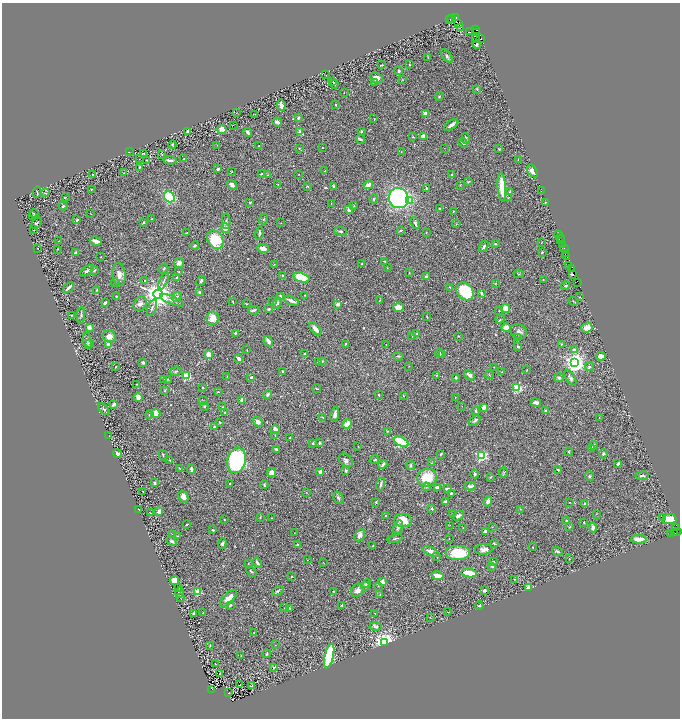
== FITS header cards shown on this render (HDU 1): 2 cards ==
NAXIS1  =                 1356
NAXIS2  =                 1432

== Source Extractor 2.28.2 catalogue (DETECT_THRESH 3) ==
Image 1356 x 1432 px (HDU 1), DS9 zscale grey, zoomed out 1/2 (1 PNG px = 2 x 2 image px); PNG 682 x 720 px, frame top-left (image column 1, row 1431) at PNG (2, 3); each listed source drawn as its Kron ellipse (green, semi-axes under 4 px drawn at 4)
Background 0.458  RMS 0.025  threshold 0.0758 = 3 sigma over >= 5 px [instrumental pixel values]
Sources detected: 498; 57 cannot appear on this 1/2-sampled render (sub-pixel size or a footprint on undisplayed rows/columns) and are neither listed nor drawn; the other 441 listed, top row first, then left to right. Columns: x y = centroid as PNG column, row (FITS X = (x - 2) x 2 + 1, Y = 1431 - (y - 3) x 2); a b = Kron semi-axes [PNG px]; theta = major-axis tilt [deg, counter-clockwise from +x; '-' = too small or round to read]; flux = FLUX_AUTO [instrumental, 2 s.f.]
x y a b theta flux
455 18 2 1 - 21
450 19 2 1 - 7.6
451 19 2 1 - 32
459 23 4 2 - 220
460 27 4 1 - 34
475 29 2 1 - 37
469 32 2 2 - 39
477 33 2 1 - 4.8
476 38 2 1 - 4
480 39 2 1 - 49
477 44 4 2 - 11
447 56 7 4 -50 11
428 57 3 2 - 2.9
382 65 2 1 - 2.3
409 65 2 2 - 3.1
399 71 3 2 - 5.9
326 75 2 1 - 1.5
376 78 7 5 -18 27
403 80 3 3 - 2.6
333 82 3 2 - 1.7
374 83 4 3 - 4.9
334 84 4 3 - 5.4
477 89 4 3 - 3.9
344 93 2 2 - 1.8
439 96 4 3 - 5.4
281 105 6 2 -82 24
336 105 2 2 - 5
237 112 2 1 - 1.5
426 113 3 3 - 34
255 114 2 1 - 1
298 118 3 3 - 7.4
374 119 3 2 - 2
277 122 5 3 - 12
233 125 2 1 - 1.2
451 125 8 3 36 17
222 129 4 4 - 30
188 131 4 2 - 10
361 131 2 2 - 5.4
248 132 4 2 - 9.9
300 132 4 3 - 15
413 137 2 2 - 2.7
423 137 4 3 - 55
360 139 5 3 - 7
465 139 5 2 - 8.7
463 143 5 3 - 12
172 145 4 4 - 5.3
217 145 2 1 - 1.3
259 146 2 2 - 4.1
299 148 2 2 - 3.8
322 148 2 1 - 1.1
444 148 2 1 - 1.3
499 149 4 2 - 3.2
129 152 2 1 - 1.7
401 152 2 2 - 1.5
143 153 3 1 - 2.2
162 155 3 2 - 2.2
139 159 2 1 - 2.2
184 159 2 2 - 1.9
518 159 2 2 - 2.1
146 160 2 1 - 2.1
170 160 6 2 -6 13
139 167 4 2 - 3.6
218 169 3 3 - 12
324 171 4 3 - 3.9
532 171 7 4 -56 23
232 172 2 2 - 2.5
123 173 3 2 - 2.4
93 174 4 2 - 4
262 174 4 2 - 5.5
299 174 2 1 - 1.4
452 174 2 2 - 3.7
268 175 3 2 - 2.5
469 181 4 3 - 3.6
232 185 5 4 - 23
278 185 2 2 - 2
368 185 5 3 - 24
460 185 3 2 - 1.5
307 186 4 3 - 3.5
334 186 4 3 - 6.5
502 187 14 3 -86 130
426 188 3 3 - 4.5
92 189 3 1 - 1.6
541 191 3 2 - 1.5
37 192 5 2 - 3.7
510 192 4 2 - 3.1
45 193 3 2 - 2.1
65 197 3 2 - 1.2
169 197 6 5 - 440
508 197 3 2 - 2.3
399 198 10 9 - 1100
374 199 4 3 - 5.7
409 201 4 4 - 37
545 202 2 2 - 3.4
250 203 3 3 - 3.8
331 204 4 1 - 1.9
63 206 4 3 - 5.9
354 206 3 2 - 2.6
440 209 3 2 - 3.9
349 210 4 3 - 16
453 211 3 3 - 3.4
34 213 4 3 - 5.1
91 214 2 2 - 1.6
32 216 3 2 - 2
151 219 3 2 - 2
263 219 5 3 - 4.3
77 220 3 2 - 4.6
226 221 8 4 -88 8.7
144 222 3 2 - 6.5
37 223 6 2 48 4.6
281 223 2 1 - 1.4
415 223 6 3 -64 9.6
456 224 3 2 - 1.9
225 228 5 4 - 26
34 230 2 2 - 1.7
401 230 3 2 - 8.1
340 231 6 3 -10 8
187 233 3 2 - 2.2
259 233 7 3 80 7.9
426 233 3 2 - 2.4
558 234 2 1 - 4.9
560 238 2 1 - 38
561 239 3 1 - 1.8
215 240 10 7 -58 160
58 241 2 1 - 1.3
96 241 6 3 -18 18
541 242 2 2 - 1.6
495 243 4 3 - 3.7
195 245 4 3 - 6.8
562 245 2 1 - 0.55
484 246 6 3 60 9.1
37 248 2 1 - 2.5
263 248 6 4 -11 19
564 248 2 1 - 4
58 249 2 2 - 2.5
542 252 2 2 - 3.6
75 253 3 3 - 8.7
565 254 2 1 - 58
101 257 2 2 - 2.2
567 257 2 1 - 54
385 262 3 2 - 2.2
179 263 5 5 - 13
274 264 2 1 - 1.4
362 264 2 2 - 4.8
569 266 2 1 - 6.5
387 268 2 1 - 1.7
571 268 2 1 - 9.1
164 269 5 3 - 5.3
94 270 3 2 - 7.2
87 271 8 3 32 12
179 272 2 2 - 2.1
409 273 3 2 - 2.5
119 274 11 6 -82 34
519 274 5 2 - 3.9
572 274 2 1 - 17
282 275 2 2 - 4.9
301 277 8 4 -15 160
426 277 2 2 - 23
177 278 3 3 - 6.8
543 279 2 2 - 2.8
145 281 2 2 - 3.7
164 281 9 2 66 7.8
201 281 5 3 - 8.2
115 283 4 2 - 3.7
496 283 2 2 - 1.5
578 283 2 1 - 20
566 286 4 3 - 7.1
69 287 6 2 41 17
450 287 3 2 - 2.2
97 290 4 2 - 2.4
465 291 10 7 -48 240
200 293 2 2 - 45
482 293 4 3 - 9.1
158 294 5 4 - 6400
305 295 3 2 - 2.8
116 296 2 2 - 3.3
280 296 3 2 - 7.8
177 297 5 3 - 6.5
580 297 2 1 - 2.2
172 300 12 3 -23 14
380 300 3 2 - 2.5
291 301 8 2 -22 23
573 301 5 2 - 3.2
233 302 4 2 - 2.6
273 302 3 2 - 4.6
105 303 3 2 - 13
277 303 6 4 64 13
140 304 8 6 53 21
246 304 3 2 - 3.1
338 304 4 3 - 17
398 307 5 4 - 42
152 308 9 3 69 8.7
269 309 2 2 - 7.5
506 309 5 4 - 47
254 310 6 3 12 8.7
499 311 3 2 - 2.5
72 315 2 2 - 2.5
81 316 8 4 86 11
427 317 3 2 - 2.8
212 318 7 6 - 46
500 319 5 2 - 4.5
89 327 2 2 - 72
587 327 6 5 - 37
506 328 5 4 - 21
315 329 8 3 -49 30
519 331 9 7 -24 17
235 333 2 2 - 9
417 334 3 2 - 2
109 336 6 6 - 39
412 336 3 2 - 2.3
459 336 2 2 - 2.2
518 337 2 2 - 1.6
87 341 8 3 -82 11
268 341 5 3 - 21
90 343 4 3 - 3.5
345 344 2 2 - 4.4
561 344 4 1 - 2.1
109 345 4 3 - 41
386 345 2 1 - 1.4
518 347 3 3 - 8.3
247 350 2 1 - 1.6
575 350 2 2 - 45
440 353 4 2 - 4.7
305 354 2 2 - 17
208 355 4 3 - 30
442 355 3 2 - 2.4
398 356 5 3 - 6.3
601 356 5 4 - 29
239 359 4 3 - 18
322 361 3 2 - 3.8
143 362 3 3 - 9.1
318 362 3 2 - 2.7
575 362 4 4 - 3400
409 366 2 1 - 1.3
589 366 4 3 - 6.7
116 367 2 2 - 5.1
494 367 3 1 - 1.4
527 370 3 2 - 2.3
176 371 6 3 12 5.3
283 371 3 2 - 7.4
502 372 4 1 - 1.9
437 375 3 2 - 3
469 375 6 3 -41 14
489 375 4 2 - 2.5
186 376 3 3 - 330
227 377 3 1 - 1.7
251 377 3 2 - 11
456 378 2 2 - 15
559 378 5 4 - 8.2
570 378 9 4 -59 11
164 379 2 2 - 1.6
167 379 3 2 - 2.4
136 384 3 2 - 2.8
203 387 4 2 - 2.9
517 387 3 3 - 310
317 388 4 2 - 3.3
165 391 3 2 - 4.1
218 392 2 2 - 3.9
267 394 5 3 - 7.4
379 395 3 2 - 4.3
403 396 2 2 - 2.8
138 397 5 3 - 27
455 397 2 1 - 2.6
242 400 4 3 - 22
203 401 5 2 - 3.9
536 402 5 2 - 22
114 404 3 2 - 21
205 406 4 3 - 6.3
462 406 2 2 - 1.5
223 407 2 2 - 2.7
484 407 4 3 - 23
104 409 7 3 -48 7
475 411 4 3 - 6.7
546 411 3 3 - 7.1
225 412 3 3 - 5.6
156 413 4 4 - 57
335 414 7 3 78 23
149 415 4 3 - 4.2
323 417 3 2 - 3.6
599 417 3 2 - 1.8
475 421 6 4 39 11
220 422 3 2 - 4.4
258 422 5 4 - 22
347 424 5 4 - 39
215 427 3 3 - 19
275 429 4 3 - 41
388 431 4 3 - 3.9
275 435 2 1 - 1.7
109 436 2 1 - 1.1
290 438 2 2 - 2.6
401 442 8 4 -25 210
313 443 2 2 - 13
320 443 4 3 - 5.6
593 445 4 4 - 9.2
358 446 2 1 - 1.6
592 448 2 2 - 17
276 449 2 2 - 12
569 452 4 3 - 4.7
117 454 4 4 - 16
441 454 4 3 - 5.7
603 454 5 3 - 7.4
163 455 5 2 - 5.4
481 456 4 3 - 510
170 460 3 3 - 3.6
237 460 13 9 76 810
346 460 8 5 -42 15
375 460 5 2 - 5.6
431 463 3 2 - 1.8
383 464 5 3 - 17
618 464 4 2 - 12
411 466 4 3 - 7.8
179 468 4 2 - 3.1
191 469 4 2 - 17
558 470 2 2 - 7.3
346 471 4 3 - 5.8
272 472 5 4 - 31
320 472 3 2 - 21
503 473 5 3 - 4.7
475 474 4 3 - 6.5
589 476 5 4 - 6.3
642 476 6 3 8 9
490 477 3 2 - 4.1
427 478 10 9 - 130
155 483 3 2 - 8.2
230 483 2 2 - 2.1
381 484 6 2 73 12
264 485 4 3 - 6.5
470 486 6 3 1 12
426 487 4 4 - 6.6
437 487 4 3 - 12
448 489 4 2 - 17
142 491 2 2 - 1.8
306 492 3 2 - 1.8
451 493 3 3 - 5.6
183 497 6 4 -64 30
338 498 7 4 -60 9.1
445 501 4 3 - 5.5
488 501 5 4 - 18
376 502 2 2 - 4.5
569 502 2 2 - 2
585 503 4 3 - 5.8
138 509 2 1 - 1.6
432 509 2 2 - 5.7
520 509 2 2 - 2
159 511 4 3 - 26
150 513 2 1 - 1.9
452 514 2 2 - 2.5
596 514 3 2 - 2.2
385 516 2 1 - 3.2
458 516 6 3 30 13
662 517 2 1 - 30
260 518 3 2 - 2.4
272 518 2 1 - 1.5
669 519 7 5 4 60
224 520 2 2 - 3.9
403 520 8 6 -7 83
566 521 3 3 - 10
584 522 2 2 - 3.4
187 524 3 2 - 3.5
450 525 2 1 - 1.3
398 527 7 4 66 11
492 527 2 2 - 1.9
570 527 4 2 - 2.7
675 527 3 2 - 21
463 528 2 2 - 2.4
593 528 5 2 - 21
213 530 3 2 - 5.9
485 531 3 3 - 14
677 531 3 1 - 26
294 533 2 2 - 1.4
671 533 3 2 - 8.4
675 533 2 1 - 4.4
173 534 2 2 - 2.3
360 535 6 4 62 24
177 536 3 2 - 3.1
395 539 7 2 12 6.1
449 539 3 2 - 1.7
639 539 8 3 1 69
172 541 5 3 - 9.4
494 543 2 2 - 5
222 544 5 3 - 8.2
298 545 4 3 - 5.8
373 546 3 2 - 2.6
533 547 3 2 - 2.9
484 549 9 5 5 24
431 551 8 3 -21 25
557 551 5 3 - 6.8
458 553 12 7 0 150
437 557 3 2 - 2.1
569 559 2 1 - 1.6
307 560 2 2 - 1.6
493 562 2 2 - 3.9
248 563 2 2 - 1.4
257 563 6 3 -56 9.9
323 563 3 1 - 1.5
492 566 2 2 - 22
251 571 6 2 -44 4.8
469 573 8 3 -10 98
291 576 2 2 - 2
437 576 6 3 -12 39
515 579 2 2 - 3.2
174 580 4 4 - 60
382 582 2 2 - 68
366 584 5 3 - 5.8
366 586 4 3 - 5.2
378 586 2 2 - 1.9
178 587 2 1 - 1.2
529 588 3 2 - 50
357 590 7 5 53 18
485 590 3 3 - 14
198 591 3 3 - 170
278 591 6 4 36 7.2
333 591 3 2 - 2.6
179 592 5 2 - 2.5
380 595 2 2 - 1.8
181 597 2 2 - 1.5
228 598 11 5 46 39
230 605 4 3 - 5.4
342 605 3 2 - 4.3
479 606 4 2 - 4.9
284 608 2 1 - 1.2
289 608 3 3 - 3.5
448 612 2 1 - 1.9
194 613 4 2 - 6.9
203 613 3 2 - 2.8
375 613 2 1 - 2
430 617 2 1 - 1.3
376 626 6 4 -1 10
254 632 2 2 - 3.4
385 643 3 3 - 4100
275 645 2 2 - 1.7
210 646 2 1 - 1.8
267 654 4 2 - 5.7
241 655 2 1 - 1.2
329 656 12 4 77 440
215 664 2 2 - 3.1
273 667 3 3 - 5
219 674 2 1 - 28
240 685 3 1 - 59
252 686 4 2 - 5.2
212 689 2 1 - 4.1
229 693 2 1 - 1.2
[57 sub-pixel or undisplayed-footprint detections neither listed nor drawn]